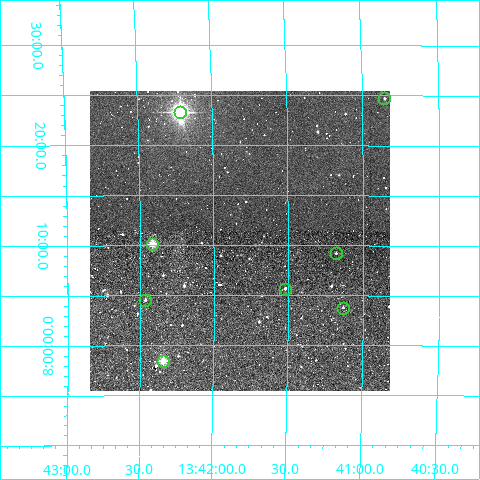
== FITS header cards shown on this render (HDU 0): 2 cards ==
NAXIS1  =                  300
NAXIS2  =                  300

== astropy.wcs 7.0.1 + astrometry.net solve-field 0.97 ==
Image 300 x 300 px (HDU 0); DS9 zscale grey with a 90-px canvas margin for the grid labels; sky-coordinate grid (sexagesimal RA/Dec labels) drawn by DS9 from the SOLVED WCS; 8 Tycho-2 reference stars matched to detected sources circled (green)
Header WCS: RA---TAN/DEC--TAN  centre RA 13:41:50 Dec +08:11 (205.46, +8.18 deg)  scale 6 arcsec/px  FOV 30.0' x 30.0'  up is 0 deg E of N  parity normal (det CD < 0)
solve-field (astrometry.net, Tycho-2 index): VERIFIED the header's WCS against the Tycho-2 star catalogue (verified at 2 index scales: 8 matches each, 0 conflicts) and refined it, rather than solving blind
Solved WCS: RA---TAN-SIP/DEC--TAN-SIP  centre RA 13:41:49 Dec +08:10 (205.46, +8.17 deg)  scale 5.99 arcsec/px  FOV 30.0' x 30.0'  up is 0 deg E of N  parity normal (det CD < 0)
The solver's refit moves the header's centre by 3.6 arcsec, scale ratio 0.9988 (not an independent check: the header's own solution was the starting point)
Tycho-2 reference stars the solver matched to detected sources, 8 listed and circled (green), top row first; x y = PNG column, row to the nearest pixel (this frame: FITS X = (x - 90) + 1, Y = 300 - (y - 91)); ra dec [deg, ICRS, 3 dp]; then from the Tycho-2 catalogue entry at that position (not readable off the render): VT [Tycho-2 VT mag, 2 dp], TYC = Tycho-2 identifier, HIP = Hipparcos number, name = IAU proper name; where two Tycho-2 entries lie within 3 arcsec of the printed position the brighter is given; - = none
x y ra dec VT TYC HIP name
384 98 205.213 +8.412 11.68 893-604-1 - -
180 112 205.553 +8.388 6.21 893-228-1 66860 -
152 244 205.604 +8.169 10.17 893-596-1 - -
336 253 205.295 +8.154 12.53 893-546-1 - -
285 289 205.380 +8.095 12.26 893-344-1 - -
145 300 205.616 +8.076 12.62 893-437-1 - -
343 308 205.283 +8.063 12.22 893-625-1 - -
163 361 205.586 +7.974 9.48 893-852-1 - -